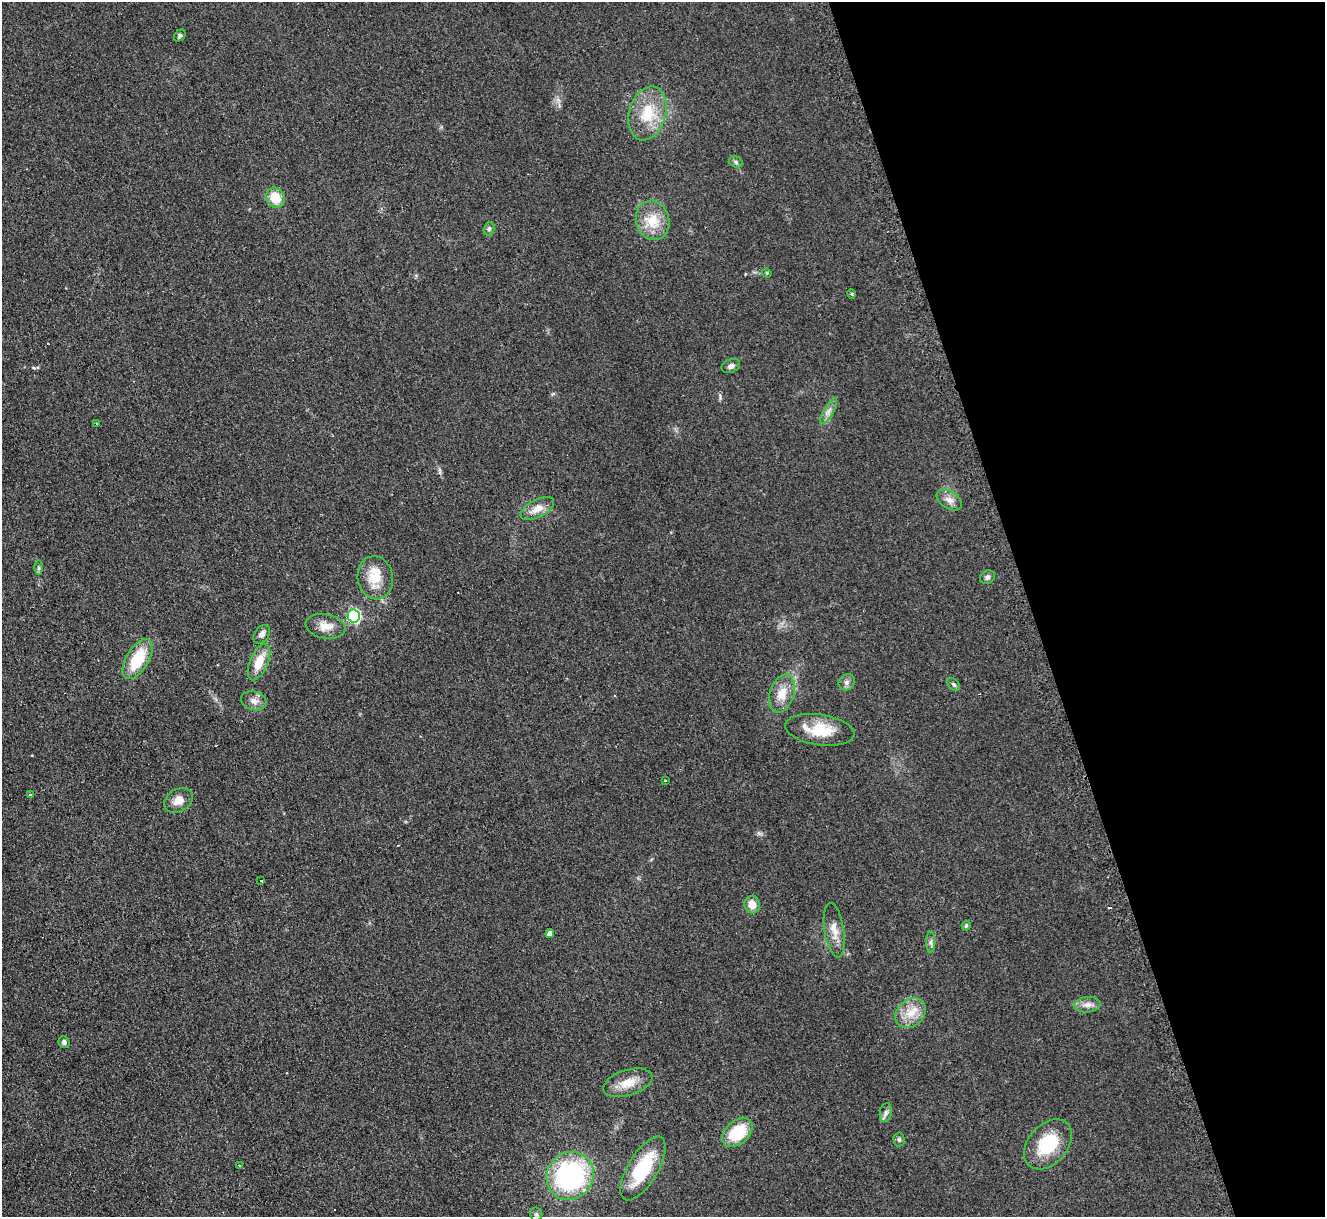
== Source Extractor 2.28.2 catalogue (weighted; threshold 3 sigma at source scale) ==
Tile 12 of 4 x 4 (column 4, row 3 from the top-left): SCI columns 3989-5311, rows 1489-2703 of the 5319 x 5278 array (HDU 1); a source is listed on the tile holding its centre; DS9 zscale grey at full resolution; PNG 1327 x 1219 px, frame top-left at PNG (2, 2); each listed source drawn as its Kron ellipse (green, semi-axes under 4 px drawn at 4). Shown black and unused: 22% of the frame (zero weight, under 2 of 3 exposures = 2% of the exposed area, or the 3 px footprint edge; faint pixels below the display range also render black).
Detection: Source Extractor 2.28.2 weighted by HDU 2 'WHT'; one run over the whole footprint, this tile lists its part. Background 0.123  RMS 0.012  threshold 0.0542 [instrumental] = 3 sigma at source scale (4.5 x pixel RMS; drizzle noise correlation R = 1.50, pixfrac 1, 0.05/0.05 arcsec/px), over >= 5 px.
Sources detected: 53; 4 cosmic-ray / hot-pixel residue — neither listed nor drawn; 2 inside a brighter listed object's ellipse — not listed separately; the other 47 listed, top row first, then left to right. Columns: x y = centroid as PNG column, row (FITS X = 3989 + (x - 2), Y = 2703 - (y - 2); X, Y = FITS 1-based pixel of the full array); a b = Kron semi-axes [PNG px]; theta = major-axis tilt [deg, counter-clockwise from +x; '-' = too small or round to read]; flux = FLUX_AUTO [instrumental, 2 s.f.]
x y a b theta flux
180 36 6 5 - 2.5
647 113 27 18 74 42
736 162 7 5 -19 2.9
275 198 10 9 - 25
653 220 20 16 -74 28
489 229 7 5 74 2.5
767 273 5 4 - 1.2
852 294 5 3 - 1.1
731 366 10 6 25 4.1
829 411 15 4 60 5.7
96 423 3 3 - 2.4
949 500 14 8 -33 8.3
537 509 18 8 28 14
39 568 7 4 -89 1.9
987 577 8 6 31 3.2
375 578 22 17 -79 29
354 616 6 6 - 190
326 626 20 12 -10 15
262 634 10 7 54 5.3
138 659 22 11 60 46
259 662 19 9 67 23
847 682 8 7 - 4.3
954 684 7 5 -49 2.4
782 693 20 12 71 19
254 701 13 9 -15 7.4
820 730 35 15 -8 39
665 780 3 2 - 1.5
30 794 3 3 - 3.7
178 800 15 11 30 13
261 881 3 3 - 11
752 905 9 8 - 12
966 926 5 4 - 2.3
834 930 27 9 -81 15
550 934 4 4 - 7.2
931 942 10 4 90 3.5
1087 1005 13 8 5 7.3
911 1013 17 13 43 20
64 1042 6 5 - 3.1
628 1083 25 12 17 20
886 1113 9 6 80 3.7
737 1133 17 11 41 46
899 1139 7 5 -89 2.5
1048 1144 29 19 48 54
239 1165 3 2 - 0.84
643 1168 36 15 59 71
570 1176 25 23 50 210
536 1214 7 6 - 2.6